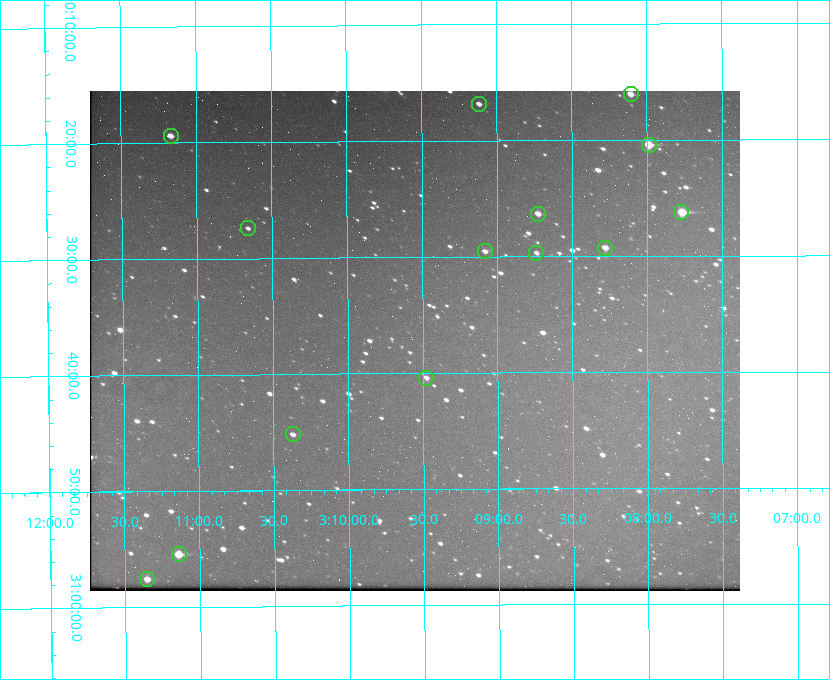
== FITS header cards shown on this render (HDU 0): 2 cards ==
NAXIS1  =                  650 / Width of table row in bytes
NAXIS2  =                  500 / Number of rows in table

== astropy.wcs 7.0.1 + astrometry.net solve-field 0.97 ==
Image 650 x 500 px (HDU 0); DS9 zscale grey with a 90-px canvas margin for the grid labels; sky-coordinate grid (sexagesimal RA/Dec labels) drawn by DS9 from the SOLVED WCS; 14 Tycho-2 reference stars matched to detected sources circled (green)
Header WCS: none
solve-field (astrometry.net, Tycho-2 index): SOLVED blind (the file carries no WCS)
Solved WCS: RA---TAN-SIP/DEC--TAN-SIP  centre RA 03:09:33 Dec +30:37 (47.39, +30.62 deg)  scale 5.17 arcsec/px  FOV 56.0' x 43.1'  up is -180 deg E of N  parity flipped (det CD > 0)
(file carries no celestial WCS; the grid is the blind solution)
Tycho-2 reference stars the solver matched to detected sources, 14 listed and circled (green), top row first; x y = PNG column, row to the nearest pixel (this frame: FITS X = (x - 90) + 1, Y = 500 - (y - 91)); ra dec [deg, ICRS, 3 dp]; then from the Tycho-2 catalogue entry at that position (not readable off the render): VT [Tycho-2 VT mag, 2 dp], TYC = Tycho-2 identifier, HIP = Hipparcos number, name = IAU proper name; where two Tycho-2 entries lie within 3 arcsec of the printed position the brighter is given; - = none
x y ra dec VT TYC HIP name
631 94 47.027 +30.268 10.45 2339-1565-1 - -
479 104 47.279 +30.281 11.50 2340-853-1 - -
171 136 47.792 +30.323 11.52 2340-1736-1 - -
649 145 46.997 +30.341 9.26 2339-1426-1 - -
681 212 46.942 +30.437 9.50 2339-1638-1 - -
538 214 47.182 +30.439 11.33 2339-1340-1 - -
248 228 47.665 +30.457 11.70 2340-1064-1 - -
605 248 47.070 +30.488 10.91 2339-1082-1 - -
485 251 47.270 +30.492 11.72 2340-1534-1 - -
536 253 47.184 +30.495 11.78 2339-1503-1 - -
426 378 47.369 +30.674 11.68 2340-1714-1 - -
293 434 47.592 +30.753 11.61 2340-1087-1 - -
179 554 47.785 +30.924 10.11 2340-1700-1 - -
147 579 47.838 +30.960 11.41 2340-1051-1 - -